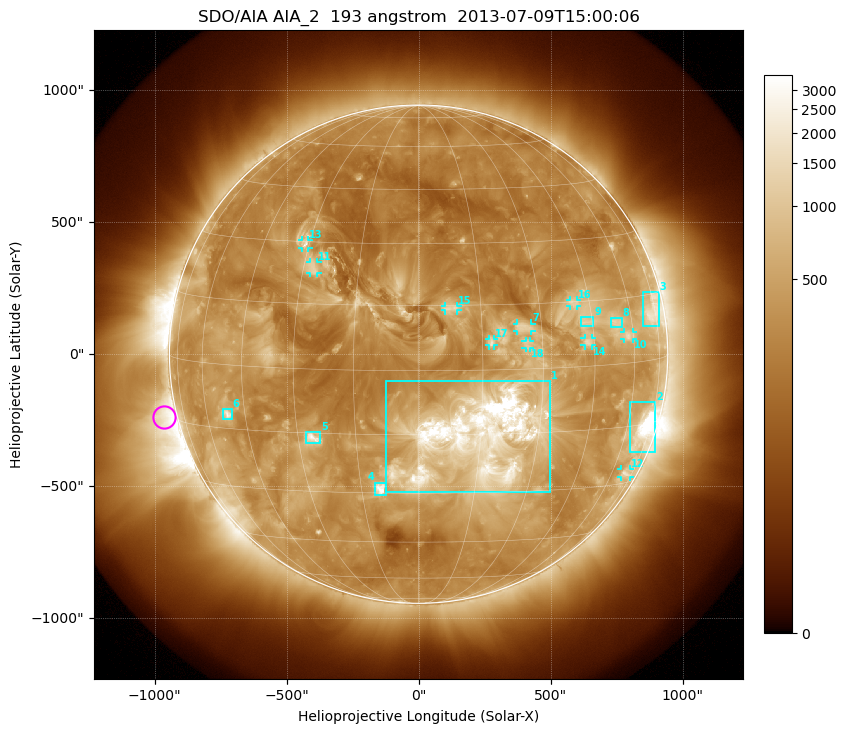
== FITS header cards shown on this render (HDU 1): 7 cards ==
TELESCOP= 'SDO/AIA'
INSTRUME= 'AIA_2'
WAVELNTH=                  193
WAVEUNIT= 'angstrom'
DATE-OBS= '2013-07-09T15:00:06.84'
CTYPE1  = 'HPLN-TAN'
CTYPE2  = 'HPLT-TAN'

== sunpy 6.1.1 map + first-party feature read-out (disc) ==
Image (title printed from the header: SDO/AIA AIA_2  193 angstrom  2013-07-09T15:00:06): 1024 x 1024 px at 2.4 arcsec/px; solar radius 944 arcsec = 393 px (full disc in frame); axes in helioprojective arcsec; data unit not stated in the header (colour bar unlabelled)
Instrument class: DISC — disc imager (sunpy class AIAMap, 193 A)
Bright regions (active regions / flare kernels): reference = the median radial profile (limb darkening/brightening removed); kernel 9 px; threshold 5 sigma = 695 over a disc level ~309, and >= 1.15x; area >= 12 px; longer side >= 9 px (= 22 arcsec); searched inside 0.97 R_sun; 18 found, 18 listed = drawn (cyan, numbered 1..; 10 of them under ~33 arcsec drawn as corner ticks so the feature stays visible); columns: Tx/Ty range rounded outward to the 5 arcsec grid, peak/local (2 s.f.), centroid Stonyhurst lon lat
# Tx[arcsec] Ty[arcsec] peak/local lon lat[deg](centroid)
1 -125..500 -520..-100 18 +15 -16
2 800..900 -375..-180 17 +69 -16
3 850..910 105..235 5.8 +72 +11
4 -165..-125 -535..-485 8.4 -10 -29
5 -430..-370 -340..-295 6.7 -26 -16
6 -745..-705 -245..-205 6.3 -51 -11
7 375..430 85..115 3.9 +25 +10
8 730..770 100..140 4 +54 +10
9 615..665 105..140 3.7 +43 +10
10 780..810 55..85 4.4 +58 +6
11 -410..-385 305..350 3.7 -27 +23
12 765..800 -465..-435 4.4 +69 -27
13 -445..-415 400..435 4.5 -31 +29
14 625..655 30..60 4.3 +43 +6
15 100..150 165..185 3 +8 +14
16 570..600 180..205 3.3 +40 +15
17 265..285 30..60 3.5 +17 +6
18 405..425 25..50 3.3 +26 +6
Off-limb structures (1.02-1.3 R_sun): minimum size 162 px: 3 found; the strongest spans PA ~70..145 deg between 1.02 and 1.3 R_sun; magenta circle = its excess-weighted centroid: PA ~105 deg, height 1.05 R_sun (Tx ~-965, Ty ~-240 arcsec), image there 4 x the reference